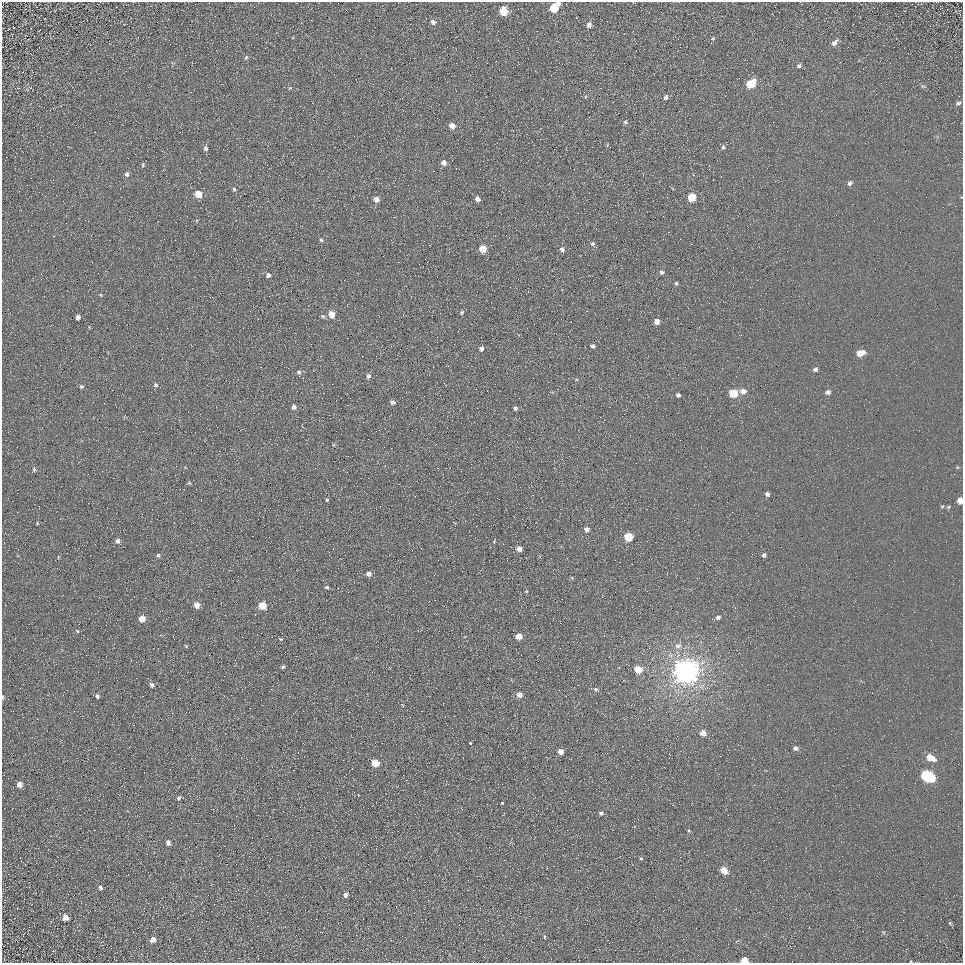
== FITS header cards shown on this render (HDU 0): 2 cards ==
NAXIS1  =                  961
NAXIS2  =                  961

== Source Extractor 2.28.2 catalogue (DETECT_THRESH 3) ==
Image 961 x 961 px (HDU 0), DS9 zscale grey, 1 PNG px = 1 image px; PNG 965 x 965 px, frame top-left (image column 1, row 961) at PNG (2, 2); no overlay
Background 5.23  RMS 7.8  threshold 23.3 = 3 sigma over >= 5 px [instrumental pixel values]
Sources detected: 107; all 107 listed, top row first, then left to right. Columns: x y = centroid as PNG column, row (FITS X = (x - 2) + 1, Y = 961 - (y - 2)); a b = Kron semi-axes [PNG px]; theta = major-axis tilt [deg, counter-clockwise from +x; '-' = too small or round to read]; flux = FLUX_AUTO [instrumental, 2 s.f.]
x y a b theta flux
558 3 4 4 - 2600
554 8 6 5 - 15000
504 11 6 5 - 19000
433 22 6 5 - 1900
589 25 6 5 - 2100
713 38 5 4 - 570
834 43 9 5 45 2400
246 57 5 4 - 740
799 66 6 5 - 1000
751 84 7 5 46 16000
666 97 5 4 - 1300
958 103 7 4 17 1000
625 122 5 4 - 790
452 126 5 5 - 4800
723 147 5 4 - 850
205 148 7 6 - 1400
444 162 6 5 - 2700
143 165 6 3 89 600
127 174 6 5 - 1300
849 183 6 5 - 1200
234 189 5 4 - 860
199 194 5 5 - 11000
692 197 5 5 - 17000
376 199 5 5 - 4100
477 199 5 5 - 2600
321 240 4 4 - 810
592 244 6 6 - 1100
482 249 5 5 - 11000
562 249 6 5 - 1800
661 272 5 5 - 1200
268 275 6 5 - 1400
676 283 5 4 - 720
462 312 6 5 - 880
331 314 6 5 - 7200
323 316 6 5 - 890
78 317 5 4 - 1800
657 321 5 5 - 3300
593 346 5 4 - 1200
481 349 6 5 - 1500
860 353 6 4 18 9800
815 369 5 4 - 1300
299 372 6 6 - 1200
368 376 6 6 - 1500
156 385 5 5 - 1100
81 386 5 5 - 820
743 391 6 5 - 3000
828 392 6 5 - 1700
733 393 6 5 - 20000
678 395 4 4 - 1300
393 402 6 5 - 1500
294 407 6 5 - 1600
515 408 5 4 - 1100
34 469 6 4 -69 700
189 483 5 4 - 580
767 494 4 4 - 1400
327 500 4 3 - 720
960 500 5 4 - 5100
948 507 5 5 - 690
37 523 3 3 - 400
586 529 6 5 - 2300
628 537 6 5 - 17000
118 541 6 5 - 1600
519 549 5 4 - 2700
158 555 5 4 - 800
764 555 5 4 - 1300
368 574 5 5 - 2500
327 587 5 4 - 740
526 591 4 3 - 440
197 605 5 5 - 5100
262 606 5 5 - 14000
718 617 5 4 - 1200
142 619 5 5 - 7400
77 631 5 3 - 420
519 636 5 4 - 5500
281 639 4 4 - 470
186 646 5 3 - 430
678 646 9 7 -2 2300
283 667 5 4 - 860
638 669 5 5 - 11000
686 671 8 7 - 800000
152 685 5 4 - 1300
596 689 5 4 - 760
519 695 5 5 - 3700
97 696 5 4 - 1000
2 697 6 3 -90 640
703 733 5 5 - 3500
470 743 3 2 - 3400
795 748 5 5 - 1500
561 751 4 4 - 4200
930 757 9 5 -25 7400
375 763 5 5 - 12000
927 776 9 6 -27 59000
19 784 5 5 - 3200
179 798 5 4 - 1100
502 803 3 3 - 6100
601 813 5 4 - 1100
688 831 5 3 - 550
168 843 5 4 - 2200
641 858 4 4 - 660
724 870 6 5 - 7000
100 887 5 4 - 950
346 895 4 4 - 2100
66 917 7 6 - 3300
950 923 7 3 -54 620
544 936 6 3 89 530
153 939 6 6 - 3200
744 960 5 4 - 9200
At the frame edge (FLAGS 8, measured only in part): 4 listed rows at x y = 558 3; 960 500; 2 697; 744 960